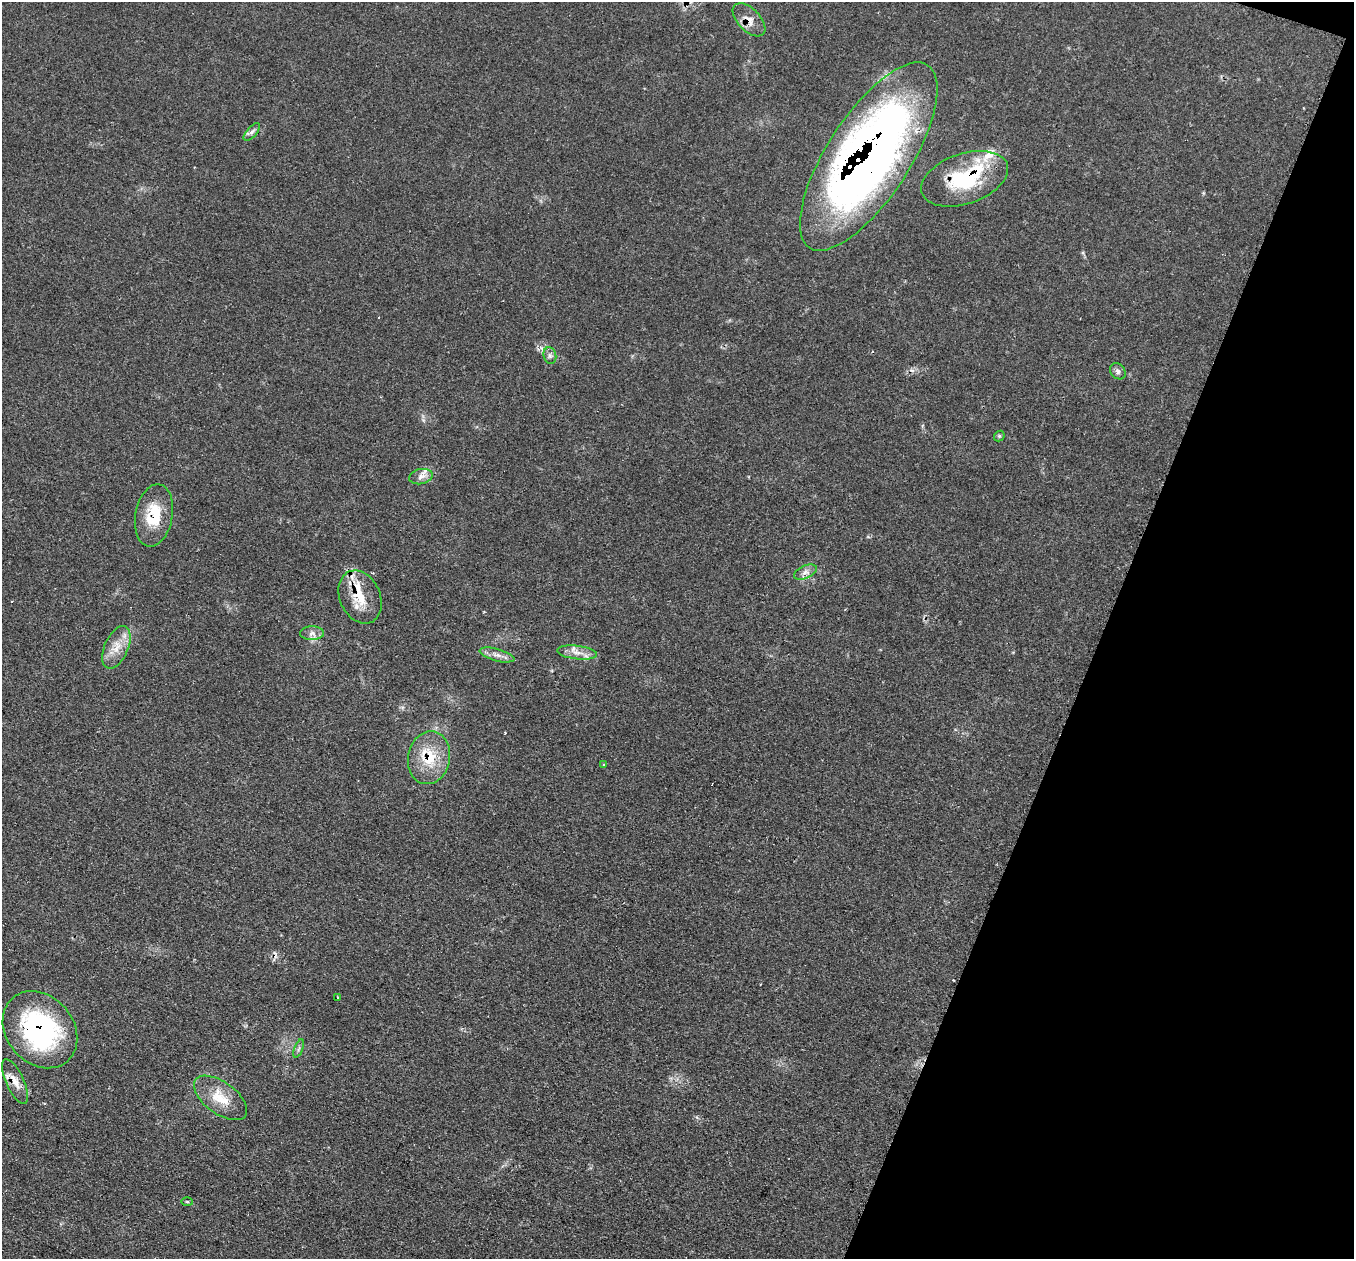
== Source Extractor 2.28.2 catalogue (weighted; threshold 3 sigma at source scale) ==
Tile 8 of 4 x 4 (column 4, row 2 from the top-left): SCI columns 4058-5409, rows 2784-4040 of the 5412 x 5432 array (HDU 1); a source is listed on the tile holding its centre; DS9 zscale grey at full resolution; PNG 1356 x 1261 px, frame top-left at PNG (2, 2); each listed source drawn as its Kron ellipse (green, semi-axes under 4 px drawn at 4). Shown black and unused: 19% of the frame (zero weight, under 2 of 3 exposures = <1% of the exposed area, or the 3 px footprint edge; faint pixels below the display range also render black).
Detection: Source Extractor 2.28.2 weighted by HDU 2 'WHT'; one run over the whole footprint, this tile lists its part. Background 0.079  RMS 0.0058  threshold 0.0259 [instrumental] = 3 sigma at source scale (4.5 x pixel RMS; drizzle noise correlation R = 1.50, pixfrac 1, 0.05/0.05 arcsec/px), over >= 5 px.
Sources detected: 29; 2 cosmic-ray / hot-pixel residue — neither listed nor drawn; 4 inside a brighter listed object's ellipse — not listed separately; the other 23 listed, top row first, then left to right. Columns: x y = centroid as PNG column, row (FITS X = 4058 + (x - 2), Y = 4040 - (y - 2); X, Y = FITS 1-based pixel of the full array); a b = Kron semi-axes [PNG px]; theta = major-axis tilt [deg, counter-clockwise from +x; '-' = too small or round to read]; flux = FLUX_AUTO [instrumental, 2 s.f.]
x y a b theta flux
749 20 20 11 -46 6.3
252 132 11 5 48 1.9
869 157 109 41 57 500
965 179 45 25 19 45
550 356 8 6 -76 1.8
1118 371 9 7 -50 2
999 436 6 5 - 0.93
421 477 12 7 12 3
154 515 31 18 80 20
805 572 12 6 24 3
360 597 27 20 -66 17
312 633 12 7 1 2.9
116 647 23 11 66 9.3
577 652 20 7 -7 5.5
497 655 18 6 -15 3.8
429 758 27 21 79 20
603 764 3 3 - 0.61
338 998 3 2 - 0.57
40 1030 42 33 -49 100
299 1049 10 3 69 1
15 1081 24 9 -65 6.9
220 1098 31 16 -36 15
187 1202 5 3 - 0.55
Overlapping masked pixels (flux is a lower limit): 8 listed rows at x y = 749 20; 869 157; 965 179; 154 515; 360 597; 429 758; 40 1030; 15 1081
Isophote crosses this tile's border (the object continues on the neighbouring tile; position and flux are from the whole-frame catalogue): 1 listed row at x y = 869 157